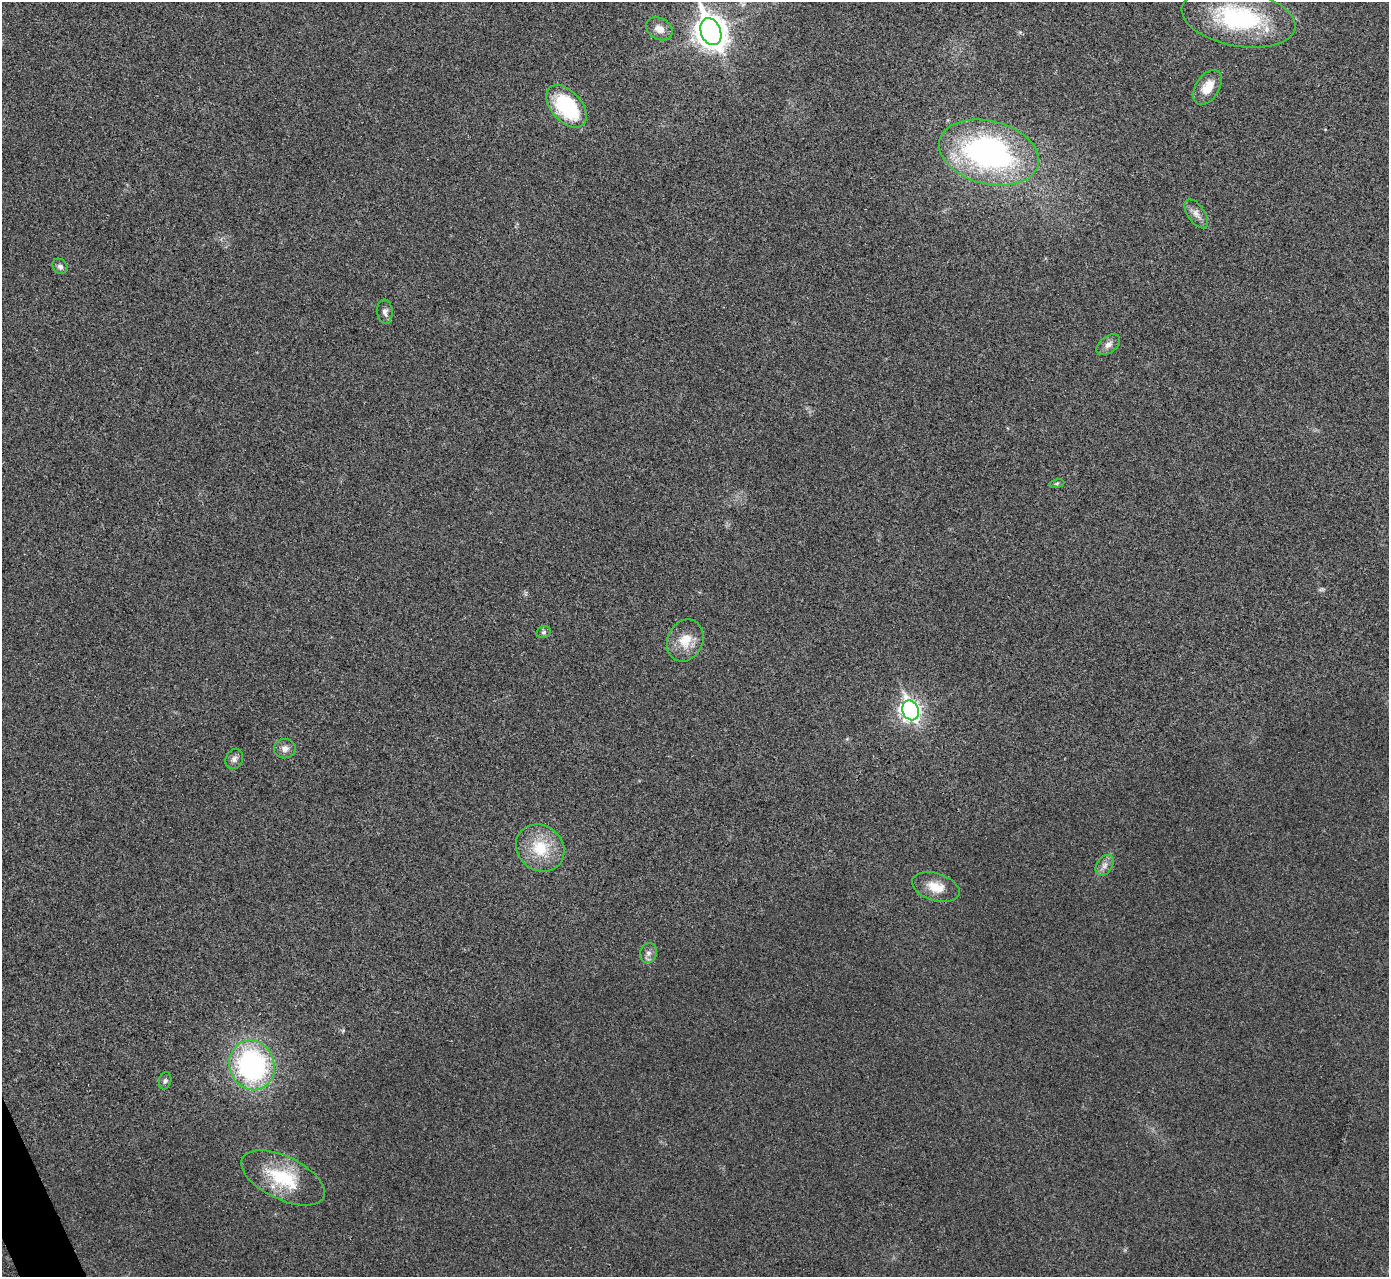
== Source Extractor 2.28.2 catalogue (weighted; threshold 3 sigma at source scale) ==
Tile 7 of 4 x 4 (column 3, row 2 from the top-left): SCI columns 2779-4165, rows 2710-3984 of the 5559 x 5548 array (HDU 1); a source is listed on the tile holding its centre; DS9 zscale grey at full resolution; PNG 1391 x 1279 px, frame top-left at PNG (2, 2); each listed source drawn as its Kron ellipse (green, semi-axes under 4 px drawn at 4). Shown black and unused: <1% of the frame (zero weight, under 3 of 4 exposures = <1% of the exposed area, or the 3 px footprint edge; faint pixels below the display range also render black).
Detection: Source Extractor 2.28.2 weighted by HDU 2 'WHT'; one run over the whole footprint, this tile lists its part. Background 0.0293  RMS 0.0061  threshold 0.0273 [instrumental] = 3 sigma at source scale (4.5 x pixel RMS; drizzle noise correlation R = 1.50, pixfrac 1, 0.05/0.05 arcsec/px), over >= 5 px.
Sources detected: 24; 1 too faint to see at this stretch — neither listed nor drawn; the other 23 listed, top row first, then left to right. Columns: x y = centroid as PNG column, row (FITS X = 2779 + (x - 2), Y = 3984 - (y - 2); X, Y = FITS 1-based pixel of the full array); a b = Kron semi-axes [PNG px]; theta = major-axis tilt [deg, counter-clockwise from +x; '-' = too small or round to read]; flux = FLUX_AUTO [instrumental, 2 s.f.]
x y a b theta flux
1238 18 58 28 -10 76
659 29 14 10 -30 5.3
711 32 14 10 -68 880
1207 87 19 11 57 11
566 106 25 15 -48 50
989 153 51 31 -14 160
1196 214 16 8 -55 4.3
60 266 8 6 -52 2.1
385 312 12 7 -85 2.9
1108 345 13 8 37 3.6
1057 484 7 4 9 0.95
544 632 7 5 22 1.4
685 640 22 17 65 12
910 710 10 8 -67 260
285 748 11 10 - 3.5
234 759 10 8 63 2.6
540 848 25 22 -38 23
1105 865 11 8 58 3.4
936 887 24 13 -17 11
648 953 10 8 74 3
252 1065 25 22 -70 120
165 1081 9 6 74 1.6
283 1178 45 21 -26 36
Overlapping masked pixels (flux is a lower limit): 1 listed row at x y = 711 32
Isophote crosses this tile's border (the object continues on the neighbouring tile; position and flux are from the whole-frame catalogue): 1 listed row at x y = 711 32